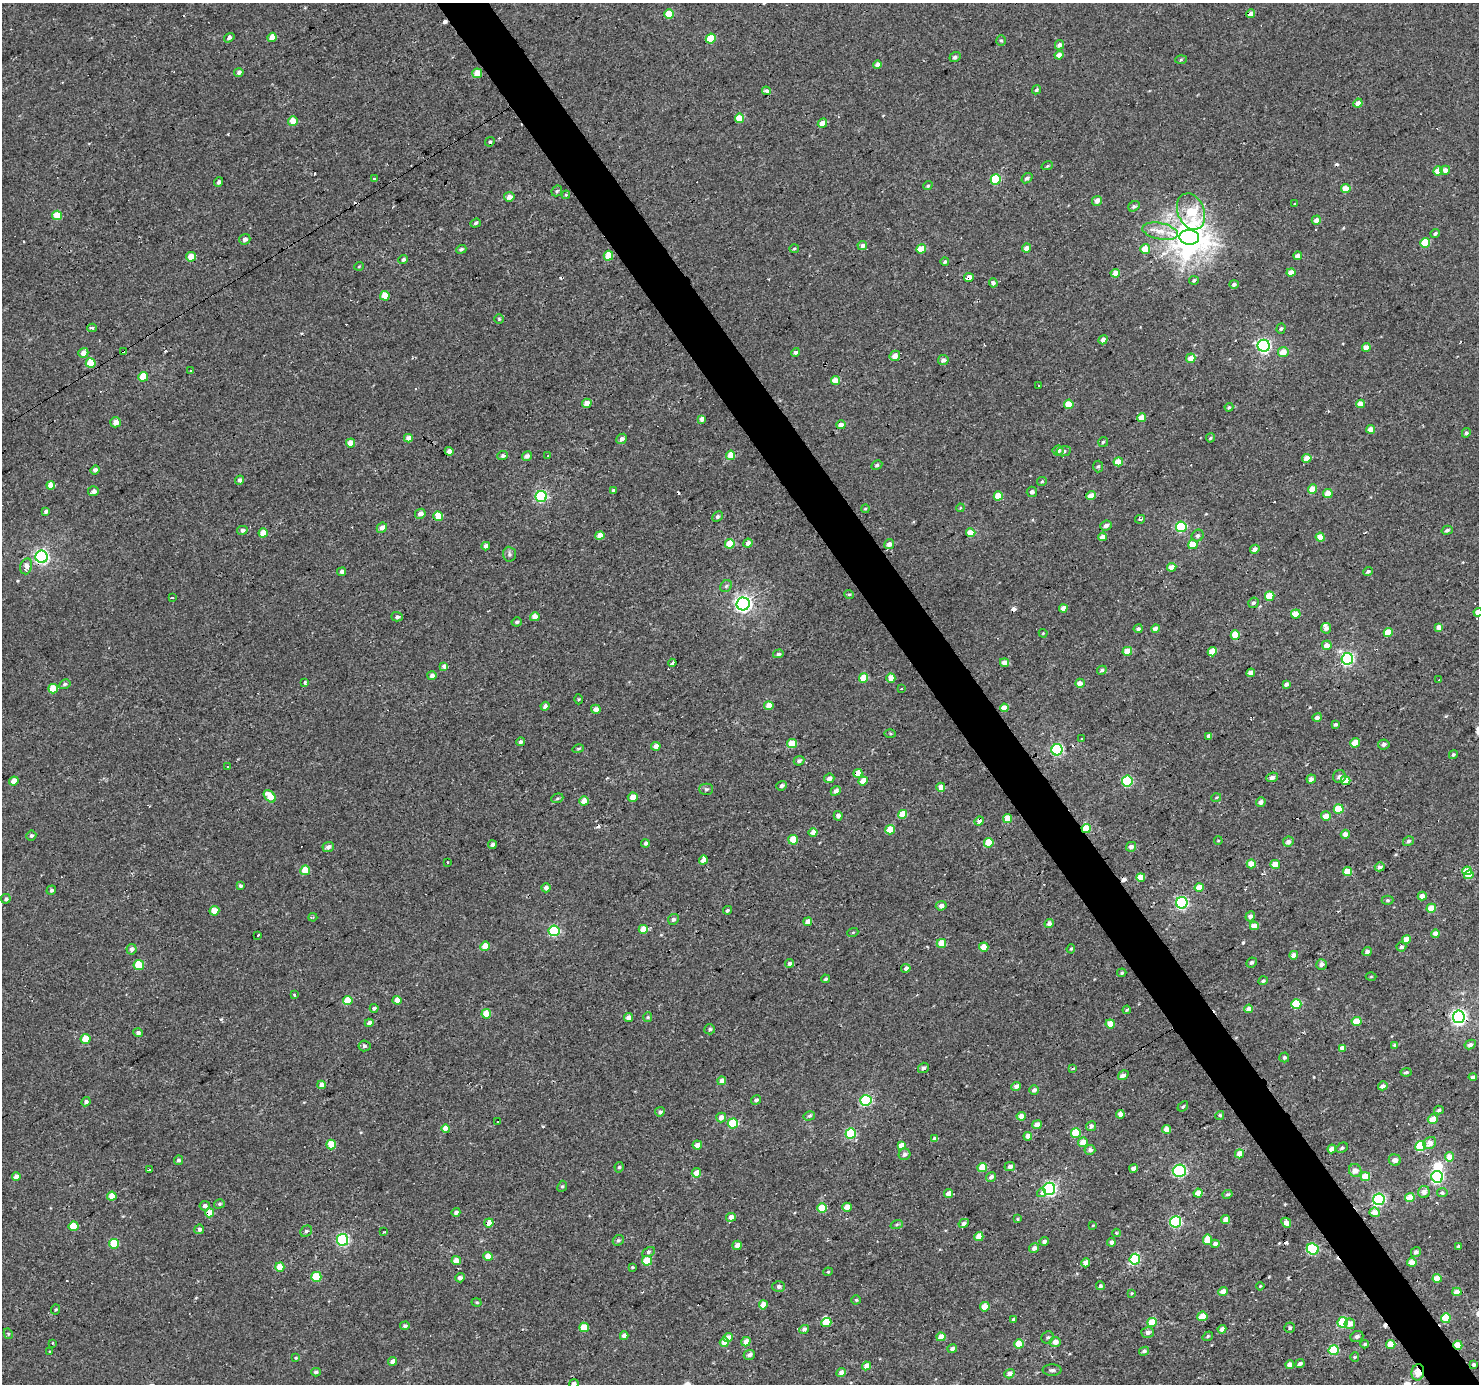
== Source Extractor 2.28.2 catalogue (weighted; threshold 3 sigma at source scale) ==
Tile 6 of 4 x 4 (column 2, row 2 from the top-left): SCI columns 1478-2954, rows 2947-4328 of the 5909 x 5828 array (HDU 1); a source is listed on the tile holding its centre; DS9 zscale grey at full resolution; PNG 1481 x 1386 px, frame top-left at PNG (2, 3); each listed source drawn as its Kron ellipse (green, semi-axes under 4 px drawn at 4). Shown black and unused: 4% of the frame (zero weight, under 2 of 3 exposures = <1% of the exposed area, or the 3 px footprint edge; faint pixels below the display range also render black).
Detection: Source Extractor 2.28.2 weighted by HDU 2 'WHT'; one run over the whole footprint, this tile lists its part. Background 0.00319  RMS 0.003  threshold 0.0134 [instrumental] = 3 sigma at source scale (4.5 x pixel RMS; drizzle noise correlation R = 1.50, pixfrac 1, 0.0396/0.0396 arcsec/px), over >= 5 px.
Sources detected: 525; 3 inside a brighter object's white glare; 26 cosmic-ray / hot-pixel residue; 1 long thin detection or spike segment (spike, bleed or trail) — neither listed nor drawn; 2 inside a brighter listed object's ellipse — not listed separately; the other 493 listed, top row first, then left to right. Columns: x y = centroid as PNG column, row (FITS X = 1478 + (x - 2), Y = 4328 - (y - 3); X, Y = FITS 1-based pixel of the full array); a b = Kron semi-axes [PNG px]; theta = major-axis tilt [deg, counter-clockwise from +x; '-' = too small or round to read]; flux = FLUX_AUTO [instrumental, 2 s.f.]
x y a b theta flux
669 14 5 4 - 6
1250 14 4 4 - 2.2
272 37 4 4 - 3.6
229 38 5 4 - 0.83
711 38 5 5 - 7.8
1001 40 5 5 - 0.45
1059 45 5 4 - 1.1
1059 55 4 4 - 1.5
955 57 6 5 - 0.84
1181 60 6 4 3 0.35
877 65 4 4 - 1.7
239 72 5 4 - 0.92
477 73 5 4 - 4.6
1036 90 5 4 - 0.58
766 91 4 4 - 1
1358 103 4 4 - 2.1
740 118 4 4 - 6
293 121 5 4 - 3.9
822 123 5 4 - 2.9
490 142 5 3 - 0.39
1047 166 6 4 18 0.42
1445 170 5 4 - 1.7
1438 171 5 4 - 4.3
1027 178 6 4 38 0.87
374 179 3 3 - 0.8
996 179 5 5 - 18
219 182 5 4 - 0.84
928 186 5 4 - 0.43
1346 189 4 4 - 4.8
557 191 6 4 46 0.54
566 195 4 4 - 0.45
509 197 5 4 - 2
1097 201 5 5 - 1.8
1294 204 3 3 - 4.1
1134 206 6 5 - 0.73
1191 211 19 13 -68 11
57 215 5 4 - 5.7
1316 220 5 4 - 1.8
476 223 5 4 - 0.57
1160 231 18 8 -12 3.6
1435 233 4 4 - 0.74
1189 237 10 7 -5 440
245 239 5 5 - 1.1
1425 243 5 4 - 9.2
862 245 5 4 - 1.1
1026 248 4 4 - 2
461 249 5 4 - 0.49
794 249 5 3 - 0.34
921 249 5 4 - 5.3
1145 249 5 5 - 4.2
608 256 5 4 - 6
1298 256 4 4 - 2
191 257 5 4 - 3.6
403 259 5 4 - 0.57
945 261 4 3 - 0.49
359 266 5 3 - 0.25
1115 273 4 4 - 2.7
1291 273 4 4 - 2.7
969 277 5 4 - 7.6
1194 280 5 4 - 0.48
993 283 4 4 - 1
1234 284 5 4 - 0.98
385 296 5 4 - 5.2
499 319 5 4 - 0.43
92 328 5 3 - 0.93
1281 328 5 4 - 0.61
1103 340 5 4 - 1.3
1264 346 6 6 - 59
1366 347 4 4 - 2.3
123 352 4 3 - 10
795 352 4 4 - 0.77
1283 352 5 5 - 3.5
83 353 5 4 - 2.3
895 356 5 5 - 1.8
1191 358 5 4 - 2.7
943 360 5 5 - 1.2
91 363 5 5 - 5.5
190 371 3 2 - 0.43
143 377 5 5 - 6.3
835 380 5 4 - 4.3
1039 385 3 3 - 0.7
587 403 5 4 - 2.5
1069 404 4 4 - 5.4
1360 404 4 4 - 2.5
1229 407 4 4 - 0.43
1142 418 4 4 - 4.1
702 419 4 4 - 1.2
115 422 5 5 - 2.1
841 425 4 4 - 2.1
1371 429 4 4 - 2.8
1466 433 5 4 - 0.73
408 438 4 4 - 2.7
1210 438 5 4 - 0.53
622 439 5 4 - 1.2
1103 442 5 5 - 0.49
350 443 4 4 - 3.5
449 451 4 4 - 1.6
1058 451 5 5 - 1
1064 451 7 5 12 0.66
548 455 3 2 - 0.33
731 455 4 4 - 5.3
503 456 5 4 - 1
527 456 5 4 - 1.2
1307 458 4 4 - 3.8
1118 462 5 4 - 4.9
877 465 6 4 30 0.59
1098 466 6 5 - 0.56
95 470 5 4 - 0.81
240 480 5 4 - 1.1
1042 481 5 4 - 0.35
51 485 4 4 - 4.7
1312 489 5 4 - 4.5
613 490 4 4 - 0.37
93 491 5 5 - 1.1
1032 492 5 5 - 0.78
1328 493 5 4 - 4.6
541 496 5 5 - 36
998 496 4 4 - 4.6
1091 496 5 4 - 3.2
960 508 4 3 - 0.28
865 509 4 4 - 0.32
46 511 4 4 - 0.71
420 514 5 5 - 1.5
438 516 5 4 - 4.5
717 517 6 4 44 0.71
1140 519 5 3 - 0.66
1106 526 6 4 23 1.1
1181 527 5 5 - 27
382 528 5 4 - 2
242 530 5 4 - 0.91
1447 530 6 4 17 0.8
263 533 5 4 - 4.2
971 533 4 4 - 5.2
600 536 4 4 - 3.1
1198 536 6 5 - 0.78
1103 537 4 4 - 2.1
1320 537 4 4 - 3.7
748 543 5 4 - 1.7
730 544 5 4 - 7.5
889 544 5 5 - 1.5
1193 545 4 4 - 5.5
486 546 4 4 - 1.5
1255 549 5 4 - 1.3
509 554 7 6 - 0.75
42 557 6 6 - 69
26 566 8 5 75 2.3
1172 567 4 4 - 3
1368 571 5 4 - 0.63
342 572 4 4 - 0.87
726 586 6 5 - 0.61
849 594 5 3 - 0.36
1270 596 5 4 - 7.5
172 598 3 2 - 0.54
1253 603 5 5 - 0.69
743 604 6 6 - 100
1063 608 4 4 - 2.2
1478 612 4 4 - 2.8
1296 614 5 4 - 4.8
397 617 6 5 - 0.88
535 617 5 4 - 2.3
517 622 5 4 - 0.61
1439 627 4 4 - 2.2
1326 628 5 5 - 1.2
1138 629 4 4 - 0.91
1156 629 4 4 - 2.1
1043 633 4 4 - 0.29
1388 633 4 4 - 5.4
1235 635 5 4 - 6.5
1327 645 5 4 - 2.3
1127 651 5 4 - 5.6
1212 652 5 4 - 5.9
778 654 5 4 - 0.68
1347 659 6 5 - 43
672 663 4 3 - 1.6
1004 663 4 4 - 2.8
444 667 4 4 - 2
1102 670 5 4 - 0.67
1251 673 4 4 - 2.7
432 675 5 4 - 1.2
864 678 5 4 - 6.9
891 678 4 4 - 3.9
1439 680 3 3 - 0.99
305 682 3 3 - 2.5
1080 683 5 4 - 2.1
65 684 6 4 32 0.66
1286 684 4 3 - 1.1
901 688 2 2 - 0.36
53 689 5 4 - 6.2
578 699 5 3 - 0.29
545 706 5 4 - 1.3
769 706 4 4 - 3.7
1004 708 4 4 - 3.9
596 709 5 4 - 1.7
1317 717 5 4 - 1.2
1336 724 4 3 - 0.66
890 734 6 4 -2 0.36
1209 736 4 4 - 1.2
1081 739 3 2 - 0.4
521 742 4 4 - 0.98
792 743 5 4 - 7.8
1355 743 5 4 - 4.4
1384 744 6 5 - 0.88
656 746 5 4 - 2
578 749 6 4 15 0.43
1057 750 5 5 - 39
1453 755 4 4 - 0.55
799 761 5 4 - 0.81
228 767 3 3 - 0.52
858 773 4 4 - 5.7
1272 777 6 4 24 1
1339 777 6 6 - 0.98
829 778 5 4 - 1.3
1311 779 4 4 - 1.1
1345 780 5 4 - 6.5
14 781 5 4 - 3.1
863 781 5 4 - 3.3
1127 781 5 5 - 22
782 786 5 4 - 0.8
941 787 4 4 - 1.7
706 789 7 5 0 0.57
836 791 5 4 - 1.3
270 796 7 5 -47 4.9
633 797 5 4 - 2.7
557 798 6 4 21 0.46
1216 798 5 3 - 0.27
584 801 5 4 - 3.1
1261 802 5 4 - 1.3
1339 809 5 4 - 6.7
903 814 5 4 - 5.7
838 816 5 4 - 1.5
1326 816 5 4 - 3.1
1008 819 5 4 - 6
979 821 5 4 - 1.6
1086 828 4 4 - 7.8
890 830 5 4 - 6.4
813 832 4 4 - 2.6
1345 834 4 4 - 1.7
31 836 5 5 - 0.66
793 840 5 4 - 7.8
1218 840 4 3 - 0.27
1408 841 6 4 33 0.66
1288 842 5 5 - 1.4
645 843 4 3 - 0.87
989 843 5 5 - 7.1
492 845 4 4 - 0.87
328 847 6 5 - 1.1
1131 847 5 4 - 1.4
703 860 4 4 - 2.4
447 862 3 3 - 0.87
1251 864 4 4 - 3.6
1275 864 5 4 - 3.7
1380 867 5 4 - 1.1
305 870 5 4 - 5.9
1467 871 5 4 - 4
1347 872 5 4 - 5.3
1469 875 5 4 - 5
1141 877 4 4 - 4.6
240 886 3 3 - 0.57
1199 887 4 4 - 3.6
546 888 4 4 - 1.5
51 890 5 4 - 0.76
1422 896 4 4 - 2.2
6 899 5 4 - 0.7
1387 900 6 4 0 0.42
1182 903 6 5 - 44
941 906 5 4 - 1.2
1431 908 5 4 - 5.8
727 910 4 3 - 0.57
214 911 5 4 - 4.4
1250 916 5 4 - 1.1
313 917 4 3 - 0.37
673 919 5 5 - 0.69
808 922 4 4 - 2.4
1049 923 5 4 - 1.2
1254 926 4 4 - 3.9
643 929 4 4 - 4.5
554 931 5 5 - 25
853 932 5 3 - 0.28
1436 934 4 4 - 2.5
258 935 4 3 - 1.6
1406 939 4 4 - 3.7
941 943 5 4 - 5.4
485 946 5 4 - 4.3
984 947 4 4 - 4.7
1401 947 5 4 - 0.59
131 949 5 5 - 1.3
1071 949 5 4 - 0.36
1367 952 5 4 - 0.91
1294 955 4 4 - 2.3
1252 962 5 4 - 0.65
790 963 4 4 - 1.2
1321 964 5 5 - 1.3
139 965 5 5 - 9.1
906 968 5 4 - 1.1
1122 973 5 4 - 0.39
1371 976 5 3 - 0.28
825 979 4 3 - 0.49
1263 981 4 4 - 0.56
294 995 3 3 - 2.1
397 1000 4 4 - 3.1
348 1001 5 4 - 7.2
1296 1004 5 5 - 14
374 1008 4 4 - 0.83
1249 1009 4 4 - 2.5
1127 1010 4 3 - 0.37
486 1014 5 4 - 6.8
628 1017 4 4 - 2
648 1017 5 4 - 0.37
1459 1017 6 6 - 91
1357 1021 5 4 - 5.6
369 1023 4 4 - 1.8
1110 1024 4 4 - 4.6
710 1029 5 5 - 0.57
138 1032 5 4 - 0.86
85 1039 5 5 - 6.8
1395 1045 4 3 - 0.86
1470 1045 6 4 28 1.3
364 1046 6 5 - 0.64
1343 1048 4 4 - 2.4
1284 1057 5 5 - 0.63
923 1068 5 5 - 0.71
1073 1068 3 3 - 0.53
1406 1072 5 4 - 0.52
1123 1075 6 3 35 2.7
1473 1077 4 4 - 0.89
722 1081 4 4 - 2.7
322 1085 4 4 - 2.3
1016 1086 5 4 - 1.3
1383 1086 5 4 - 1.2
1034 1090 5 4 - 1.1
756 1100 5 4 - 0.95
866 1100 5 5 - 24
86 1102 5 4 - 0.93
1183 1106 6 3 40 0.41
1439 1110 5 3 - 0.55
660 1112 5 4 - 0.86
1120 1114 4 4 - 1.9
1220 1115 5 4 - 0.49
809 1116 6 4 14 0.75
1021 1116 4 4 - 2.8
721 1117 5 4 - 2.1
1433 1119 5 5 - 3.3
498 1122 3 2 - 0.24
733 1123 5 5 - 15
1037 1125 5 4 - 2.2
1091 1126 5 4 - 1.1
446 1129 4 4 - 2.9
1166 1129 4 4 - 3.1
851 1133 5 5 - 20
1076 1133 5 5 - 12
1028 1136 4 4 - 2.2
935 1139 4 4 - 1.5
1083 1142 5 4 - 2.9
1430 1143 7 5 41 2.2
331 1144 5 4 - 5.2
697 1145 5 4 - 2.2
901 1145 4 4 - 2.1
1421 1146 5 5 - 14
1342 1148 6 4 29 0.55
1332 1149 4 4 - 2.9
1090 1150 5 5 - 0.99
904 1154 6 5 - 0.99
1239 1154 5 4 - 3.5
1449 1157 5 4 - 4
178 1160 5 4 - 0.71
1395 1160 6 5 - 1.7
619 1167 5 4 - 0.56
1010 1167 5 4 - 1.2
982 1168 5 4 - 6.3
1133 1168 4 4 - 1.7
149 1170 3 3 - 0.82
1355 1170 6 6 - 1.9
1179 1171 6 6 - 41
696 1173 5 4 - 2.9
16 1177 4 4 - 1.9
991 1177 5 4 - 1.3
1365 1177 4 4 - 5.7
1437 1177 6 5 - 44
562 1186 6 4 66 0.46
1049 1189 6 6 - 56
1424 1192 6 5 - 1.7
1041 1193 5 4 - 1.5
1198 1193 4 4 - 3.9
1442 1193 5 4 - 0.88
948 1194 4 4 - 2.2
1228 1194 5 4 - 0.47
112 1196 5 4 - 4
1410 1197 5 4 - 5.4
1379 1199 6 5 - 40
219 1204 5 4 - 0.5
205 1206 5 5 - 1.1
847 1207 4 4 - 4
822 1208 5 4 - 5.1
456 1212 4 4 - 1
1375 1212 5 5 - 3.4
210 1213 4 4 - 6.2
731 1217 5 4 - 2.1
1017 1219 4 3 - 0.28
1226 1219 4 4 - 1.9
1175 1222 5 5 - 35
489 1223 4 4 - 4.6
964 1223 5 4 - 0.8
1286 1223 5 4 - 3
897 1224 6 4 19 0.48
1093 1225 3 3 - 0.26
74 1226 5 5 - 7.2
199 1229 5 4 - 1.2
306 1231 6 5 - 0.77
384 1232 3 3 - 0.27
1117 1233 4 3 - 0.32
979 1237 4 4 - 4.6
342 1240 6 5 - 37
618 1240 6 5 - 0.54
1207 1240 5 4 - 5.2
1044 1241 4 4 - 0.93
1111 1242 4 4 - 1.1
114 1244 5 5 - 7.8
1215 1244 4 4 - 1.4
737 1245 5 4 - 1.9
1459 1246 4 3 - 0.68
1034 1248 5 4 - 1.5
1313 1249 6 5 - 24
648 1252 7 4 27 0.63
1416 1252 5 4 - 0.88
488 1256 5 4 - 4.7
1135 1259 5 5 - 25
456 1261 5 4 - 3
647 1261 5 5 - 7.7
1412 1262 4 4 - 3.8
1086 1263 4 4 - 2.1
280 1267 4 4 - 5.3
632 1267 3 3 - 0.44
828 1272 4 4 - 0.34
316 1277 5 5 - 9.9
460 1278 5 4 - 1.3
1437 1278 4 4 - 5.5
779 1286 6 5 - 0.92
1100 1286 4 4 - 0.8
1260 1286 4 3 - 0.31
1223 1292 5 4 - 2.8
1457 1292 4 4 - 2.7
1132 1293 4 2 - 0.24
856 1300 4 4 - 0.42
477 1302 5 4 - 0.4
763 1305 4 4 - 3.9
985 1307 5 4 - 5.2
56 1310 5 4 - 0.38
1202 1316 5 4 - 6.3
1446 1318 5 4 - 7.6
1013 1319 3 3 - 0.52
1152 1322 5 4 - 7.2
1343 1322 5 5 - 16
826 1323 5 4 - 5.1
1350 1324 5 5 - 1.9
405 1326 5 4 - 0.57
584 1327 5 4 - 5.8
1290 1328 5 5 - 0.64
804 1329 5 4 - 1.2
1222 1329 4 4 - 1.3
1148 1332 6 5 - 1.2
8 1334 5 4 - 0.38
624 1336 4 4 - 1.6
1208 1336 5 3 - 0.38
941 1337 4 4 - 3
1048 1337 6 5 - 0.62
1357 1337 7 5 22 0.83
728 1338 5 4 - 2.3
724 1342 4 4 - 3
746 1342 5 4 - 2.2
1055 1342 5 5 - 2.2
52 1343 3 2 - 0.41
1019 1344 5 4 - 6.4
1365 1344 4 3 - 0.41
1391 1344 5 4 - 5.6
1458 1345 4 4 - 7.4
952 1349 5 4 - 1.2
1334 1350 5 5 - 14
1144 1351 5 4 - 0.71
50 1352 4 3 - 0.32
749 1355 5 5 - 1.1
1355 1357 5 4 - 0.32
296 1358 4 3 - 0.29
393 1361 4 4 - 1.8
1300 1364 4 3 - 0.98
1474 1364 3 3 - 0.74
1290 1365 4 4 - 2.1
866 1366 4 4 - 2.7
1052 1370 9 5 0 0.82
316 1372 5 3 - 0.56
1418 1372 8 6 79 8.2
841 1373 5 4 - 1.7
1009 1374 5 4 - 1.6
574 1384 5 4 - 1.2
Overlapping masked pixels (flux is a lower limit): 15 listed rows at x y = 1250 14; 969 277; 123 352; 42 557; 1235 635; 858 773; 979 821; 1086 828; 1459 1017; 1437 1177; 210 1213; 489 1223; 280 1267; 1458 1345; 1418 1372
Isophote crosses this tile's border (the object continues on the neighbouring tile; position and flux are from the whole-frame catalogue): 2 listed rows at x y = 1478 612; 574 1384